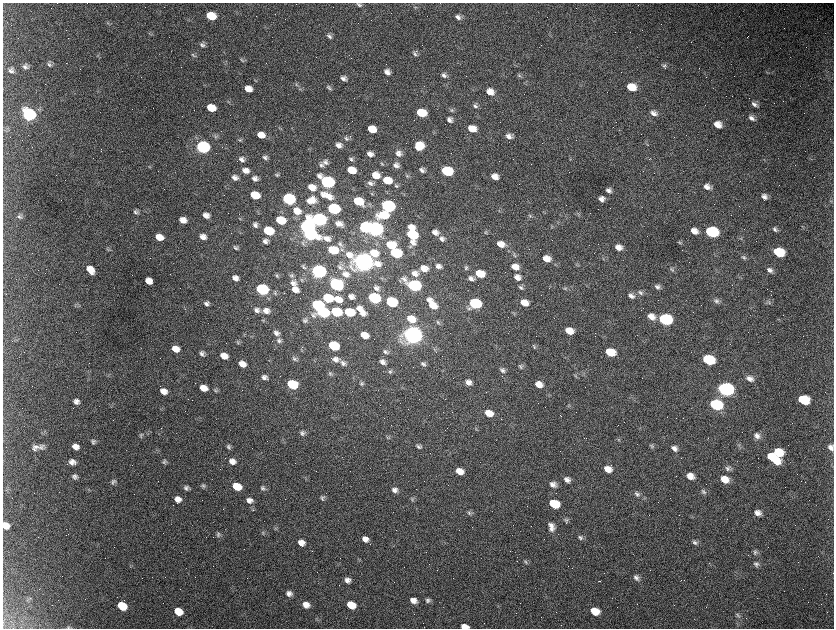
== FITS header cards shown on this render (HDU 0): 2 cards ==
NAXIS1  =                 1663 / length of data axis 1
NAXIS2  =                 1252 / length of data axis 2

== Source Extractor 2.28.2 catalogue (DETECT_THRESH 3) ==
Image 1663 x 1252 px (HDU 0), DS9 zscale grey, zoomed out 1/2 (1 PNG px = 2 x 2 image px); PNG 836 x 630 px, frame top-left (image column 2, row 1251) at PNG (3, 3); no overlay
Background 2560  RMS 44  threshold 133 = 3 sigma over >= 5 px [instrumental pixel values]
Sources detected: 423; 115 cannot appear on this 1/2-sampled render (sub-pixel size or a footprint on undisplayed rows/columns) and are not listed; the other 308 listed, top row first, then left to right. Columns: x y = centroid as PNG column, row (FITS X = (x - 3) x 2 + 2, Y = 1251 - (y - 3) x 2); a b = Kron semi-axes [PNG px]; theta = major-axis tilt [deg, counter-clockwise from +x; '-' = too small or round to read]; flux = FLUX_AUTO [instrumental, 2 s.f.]
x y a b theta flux
359 5 8 5 -34 2.1e+04
415 7 5 3 - 1.1e+04
211 16 7 6 - 2.5e+05
458 17 7 6 - 4.1e+04
108 24 8 2 -44 1.0e+04
150 34 6 2 -46 9.1e+03
329 36 8 5 -35 2.7e+04
202 45 8 5 -27 2.9e+04
415 54 8 5 -45 2.2e+04
193 56 7 5 -53 1.8e+04
242 60 7 4 -38 1.7e+04
49 64 8 5 -36 2.5e+04
664 66 8 4 -47 1.8e+04
25 67 6 5 - 2.9e+04
11 71 8 6 -35 3.1e+04
387 72 7 6 - 4.9e+04
444 75 7 6 - 3.3e+04
519 76 7 4 -35 1.7e+04
343 78 7 6 - 3.8e+04
296 84 4 3 - 1.2e+04
631 87 8 6 -14 1.8e+05
329 88 8 4 -35 1.9e+04
248 89 7 5 -21 9.0e+04
490 92 8 7 - 8.6e+04
754 104 9 5 -32 3.6e+04
475 106 7 5 -30 2.5e+04
211 108 7 6 - 1.7e+05
452 110 6 4 -42 1.4e+04
421 113 7 6 - 2.9e+05
653 113 9 6 -20 4.4e+04
29 115 8 7 - 2.3e+06
751 118 8 6 -50 4.0e+04
449 120 6 6 - 3.7e+04
718 125 8 6 -26 9.3e+04
372 129 7 6 - 1.6e+05
472 129 7 5 -15 1.3e+05
261 135 7 5 -18 1.0e+05
350 136 3 2 - 4.8e+03
509 136 7 5 -17 4.4e+04
215 137 7 5 -43 1.7e+04
346 138 7 5 -25 2.2e+04
240 140 6 3 -15 1.3e+04
339 145 7 6 - 5.0e+04
419 146 8 7 - 2.1e+05
203 147 7 6 - 3.2e+06
398 153 8 7 - 5.0e+04
370 154 6 5 - 4.7e+04
265 157 7 5 -14 2.6e+04
242 159 7 6 - 3.9e+04
351 159 6 4 -41 2.0e+04
764 160 4 3 - 8.4e+03
325 162 8 6 -29 3.4e+04
382 164 4 3 - 7.6e+03
321 165 7 5 -26 2.3e+04
396 165 7 7 - 3.8e+04
149 167 5 4 - 9.4e+03
246 170 8 7 - 6.1e+04
351 170 7 5 -17 1.7e+05
422 170 7 6 - 3.5e+04
447 171 8 6 -14 7.2e+05
277 175 6 5 - 1.7e+04
375 175 8 7 - 1.2e+05
407 175 6 4 -19 1.5e+04
495 176 7 6 - 7.5e+04
235 178 7 6 - 4.2e+04
255 178 8 6 -25 4.4e+04
387 180 7 6 - 1.9e+05
327 182 8 6 -25 2.7e+06
370 183 7 5 -23 3.0e+04
396 186 6 5 - 1.9e+04
312 187 8 7 - 1.0e+05
707 187 7 6 - 5.7e+04
609 190 7 5 -17 3.7e+04
255 195 7 6 - 2.9e+05
323 195 8 5 -47 3.7e+04
328 196 16 7 -42 1.1e+05
764 197 8 6 -39 4.6e+04
289 199 7 6 - 1.9e+06
602 199 6 5 - 4.9e+04
312 200 9 8 - 8.8e+04
358 201 7 6 - 3.4e+05
309 202 7 4 -45 3.3e+04
388 206 8 6 -16 2.3e+06
333 209 7 6 - 1.5e+06
297 211 10 8 -30 1.1e+05
499 211 3 3 - 7.3e+03
136 212 6 5 - 2.4e+04
544 213 5 1 - 5.2e+03
206 215 7 6 - 5.9e+04
383 215 10 7 4 3.0e+05
579 215 5 3 - 1.2e+04
19 216 8 6 -33 2.5e+04
530 216 7 4 -61 1.6e+04
240 219 6 2 -63 7.9e+03
319 219 9 6 -15 3.9e+06
183 220 6 5 - 8.2e+04
280 220 7 6 - 4.0e+05
339 224 8 5 -12 5.6e+04
255 225 6 5 - 3.3e+04
307 227 8 6 -18 3.7e+06
365 227 7 6 - 1.5e+06
411 228 7 5 -5 8.6e+04
375 229 8 6 -18 6.2e+06
775 229 7 5 -50 2.2e+04
268 231 7 6 - 5.5e+05
694 231 7 6 - 7.5e+04
435 232 7 5 -16 5.6e+04
486 232 6 5 - 1.5e+04
711 232 8 6 -12 9.8e+05
310 234 11 6 -15 2.4e+06
412 235 8 6 -21 5.8e+05
159 237 7 6 - 1.2e+05
203 237 7 6 - 5.8e+04
442 239 7 6 - 3.6e+04
265 241 7 6 - 3.4e+04
303 243 7 3 -59 1.4e+04
413 243 9 7 -32 5.6e+04
680 243 6 4 -29 1.3e+04
340 244 7 5 -45 2.1e+04
501 244 9 6 -17 9.6e+04
391 245 9 7 -8 2.6e+05
235 247 6 5 - 2.2e+04
618 247 7 6 - 6.9e+04
342 249 6 4 -37 2.0e+04
108 250 7 4 -40 1.3e+04
333 250 7 6 - 4.0e+05
779 252 8 6 -15 3.5e+05
374 253 9 7 -14 1.9e+05
396 253 7 6 - 8.5e+05
514 255 7 4 -62 1.6e+04
744 258 7 5 -40 2.2e+04
546 259 8 6 -21 9.4e+04
364 261 10 7 -16 1.2e+07
577 265 6 2 -22 8.9e+03
438 266 7 5 -16 3.9e+04
303 267 8 5 -47 1.9e+04
340 267 8 6 -51 2.8e+04
515 267 8 6 -20 8.4e+04
424 268 8 6 -18 9.3e+04
466 268 5 5 - 2.0e+04
90 270 9 6 -50 1.1e+05
672 270 7 5 -48 1.7e+04
770 270 8 6 -34 3.6e+04
318 271 7 6 - 4.5e+06
415 273 9 7 -24 5.9e+04
346 274 10 8 -19 7.0e+04
480 274 8 6 -18 2.1e+05
277 276 6 4 -69 1.6e+04
291 276 7 5 -26 2.1e+04
517 277 8 7 - 5.9e+04
471 278 8 5 -27 4.3e+04
235 279 7 6 - 5.1e+04
302 280 6 5 - 1.5e+04
149 281 6 5 - 1.0e+05
293 283 13 8 -50 6.5e+04
336 284 8 6 -21 1.8e+06
414 285 8 6 -22 2.4e+06
521 287 7 6 - 2.3e+04
657 287 7 6 - 3.0e+04
376 288 7 6 - 3.5e+04
565 288 7 4 -44 1.4e+04
262 289 7 6 - 1.9e+06
295 290 7 5 -19 6.1e+04
275 293 7 4 -52 1.9e+04
641 293 8 6 -32 2.8e+04
631 296 8 6 -18 3.9e+04
351 297 7 5 -26 4.2e+04
328 298 7 6 - 5.8e+05
374 298 7 6 - 1.5e+06
338 299 9 7 -17 1.2e+05
429 300 7 5 -62 4.7e+04
716 301 8 5 -25 2.8e+04
391 302 7 6 - 7.5e+05
768 302 9 5 -50 2.4e+04
206 303 6 5 - 3.1e+04
475 303 8 6 -16 1.1e+06
524 303 7 6 - 1.1e+05
317 305 7 6 - 1.5e+06
433 305 8 6 -61 1.4e+05
75 306 4 2 - 7.1e+03
359 309 9 7 -21 7.3e+04
257 310 7 6 - 3.5e+04
266 311 8 6 -21 6.1e+04
323 312 7 6 - 1.5e+06
336 312 8 6 -14 7.6e+05
349 312 7 6 - 4.7e+05
514 313 5 2 - 7.1e+03
362 314 7 6 - 4.9e+04
313 315 9 7 -31 3.9e+04
652 317 9 7 -19 8.0e+04
411 319 9 7 -23 1.6e+05
665 319 8 6 -15 1.5e+06
305 320 7 6 - 2.4e+04
438 322 7 4 -51 1.7e+04
569 331 7 5 -21 1.3e+05
276 333 8 6 -35 3.6e+04
413 334 9 7 -18 1.1e+07
364 335 7 5 -23 1.3e+05
279 341 7 6 - 2.9e+04
238 342 5 5 - 1.4e+04
333 346 7 6 - 6.5e+05
534 347 8 3 -60 1.4e+04
175 349 7 5 -23 1.0e+05
385 352 7 6 - 2.4e+04
610 352 8 6 -17 2.9e+05
202 353 5 5 - 3.1e+04
224 356 7 5 -23 9.1e+04
294 359 7 6 - 2.5e+04
336 359 8 7 - 4.6e+04
708 360 8 6 -16 7.4e+05
382 362 6 4 -21 5.3e+04
343 363 7 6 - 3.1e+04
242 364 7 5 -21 8.2e+04
423 364 8 5 -37 2.4e+04
520 366 8 5 -46 2.3e+04
502 370 7 5 -28 2.8e+04
390 372 6 5 - 2.0e+04
330 374 6 5 - 1.9e+04
576 376 5 4 - 1.3e+04
264 377 7 6 - 3.7e+04
750 378 9 7 -26 5.4e+04
468 382 7 6 - 5.4e+04
361 383 7 5 -83 1.9e+04
292 384 7 6 - 7.5e+05
539 384 7 6 - 9.2e+04
203 388 7 5 -19 1.0e+05
725 389 9 7 -15 4.2e+06
163 391 6 5 - 6.8e+04
216 391 5 5 - 1.4e+04
803 400 8 6 -17 4.2e+05
76 401 5 5 - 4.0e+04
716 405 8 6 -17 9.3e+05
489 413 8 6 -22 1.2e+05
302 433 7 6 - 2.9e+04
141 435 8 3 88 1.4e+04
757 436 10 7 -33 5.4e+04
389 437 5 4 - 1.5e+04
618 440 4 4 - 1.1e+04
93 441 8 5 0 2.6e+04
738 445 4 2 - 7.6e+03
75 446 6 5 - 6.0e+04
419 446 7 5 -37 2.4e+04
652 446 7 5 -43 1.9e+04
36 447 10 6 -5 3.7e+04
41 447 11 7 29 4.0e+04
229 447 6 5 - 2.4e+04
831 447 8 7 - 4.9e+04
674 448 7 6 - 4.2e+04
34 449 7 3 -35 1.4e+04
778 452 8 7 - 2.0e+05
773 458 14 6 -37 3.3e+05
232 461 7 6 - 5.9e+04
72 462 7 6 - 5.2e+04
164 462 7 5 70 2.0e+04
608 469 8 6 -25 9.0e+04
728 469 8 6 -14 3.1e+04
459 471 7 5 -23 9.5e+04
690 476 7 6 - 8.4e+04
75 477 5 5 - 3.0e+04
724 479 9 7 -20 1.2e+05
567 480 7 6 - 4.8e+04
114 481 7 5 9 1.7e+04
112 483 7 3 -69 1.3e+04
553 484 7 6 - 4.9e+04
203 486 7 5 49 2.0e+04
237 486 7 6 - 2.7e+05
186 488 6 5 - 2.6e+04
263 488 6 6 - 2.3e+04
395 490 6 6 - 4.3e+04
703 492 9 5 -34 2.5e+04
637 494 9 6 -29 3.1e+04
322 498 7 6 - 2.5e+04
178 499 7 6 - 6.5e+04
412 499 6 4 -42 1.4e+04
249 500 8 6 -21 5.1e+04
554 504 8 6 -21 4.0e+05
253 510 3 3 - 6.9e+03
469 513 7 6 - 2.2e+04
758 513 7 5 -14 5.4e+04
566 520 7 5 -36 2.1e+04
6 524 7 4 -28 5.3e+04
4 527 6 3 -32 3.3e+04
551 527 12 7 -80 7.0e+04
275 528 6 4 -72 1.5e+04
218 535 7 6 - 2.2e+04
580 538 7 5 -32 2.4e+04
365 539 6 5 - 5.8e+04
695 542 7 6 - 2.8e+04
301 543 6 5 - 7.1e+04
755 552 7 6 - 2.4e+04
525 562 6 4 -30 1.5e+04
756 564 8 7 - 3.3e+04
636 578 8 6 -48 4.0e+04
347 580 7 6 - 4.5e+04
598 581 2 1 - 4.3e+03
600 581 2 1 - 6.4e+03
289 593 7 6 - 4.3e+04
30 598 3 2 - 7.1e+03
413 600 7 6 - 6.7e+04
428 600 6 6 - 2.8e+04
306 605 7 6 - 6.9e+04
351 605 7 6 - 2.0e+05
122 606 7 6 - 3.0e+05
178 611 7 6 - 1.9e+05
595 611 8 6 -25 1.7e+05
738 615 8 5 -58 2.5e+04
465 626 7 4 -7 7.3e+04
69 627 6 3 -2 1.2e+04
At the frame edge (FLAGS 8, measured only in part): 3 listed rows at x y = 831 447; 465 626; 69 627
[115 sub-pixel or undisplayed-footprint detections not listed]